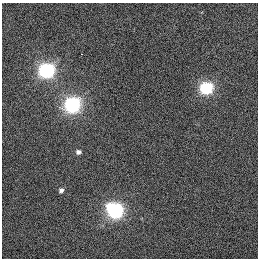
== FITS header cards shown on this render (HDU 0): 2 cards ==
NAXIS1  =                  256 / Axis length
NAXIS2  =                  256 / Axis length

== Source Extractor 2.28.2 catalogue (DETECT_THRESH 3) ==
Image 256 x 256 px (HDU 0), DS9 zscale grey, 1 PNG px = 1 image px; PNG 260 x 260 px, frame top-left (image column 1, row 256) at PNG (2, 3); no overlay
Background 154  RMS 26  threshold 76.5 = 3 sigma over >= 5 px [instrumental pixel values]
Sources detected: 7; all 7 listed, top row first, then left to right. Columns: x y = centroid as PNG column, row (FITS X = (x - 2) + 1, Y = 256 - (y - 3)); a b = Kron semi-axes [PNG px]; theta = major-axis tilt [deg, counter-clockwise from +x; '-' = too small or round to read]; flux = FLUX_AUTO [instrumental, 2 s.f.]
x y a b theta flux
81 54 2 2 - 1100
47 70 9 8 - 270000
206 88 8 7 - 140000
72 105 9 8 - 290000
78 152 7 6 - 5600
61 190 6 5 - 5100
115 210 10 8 -30 250000